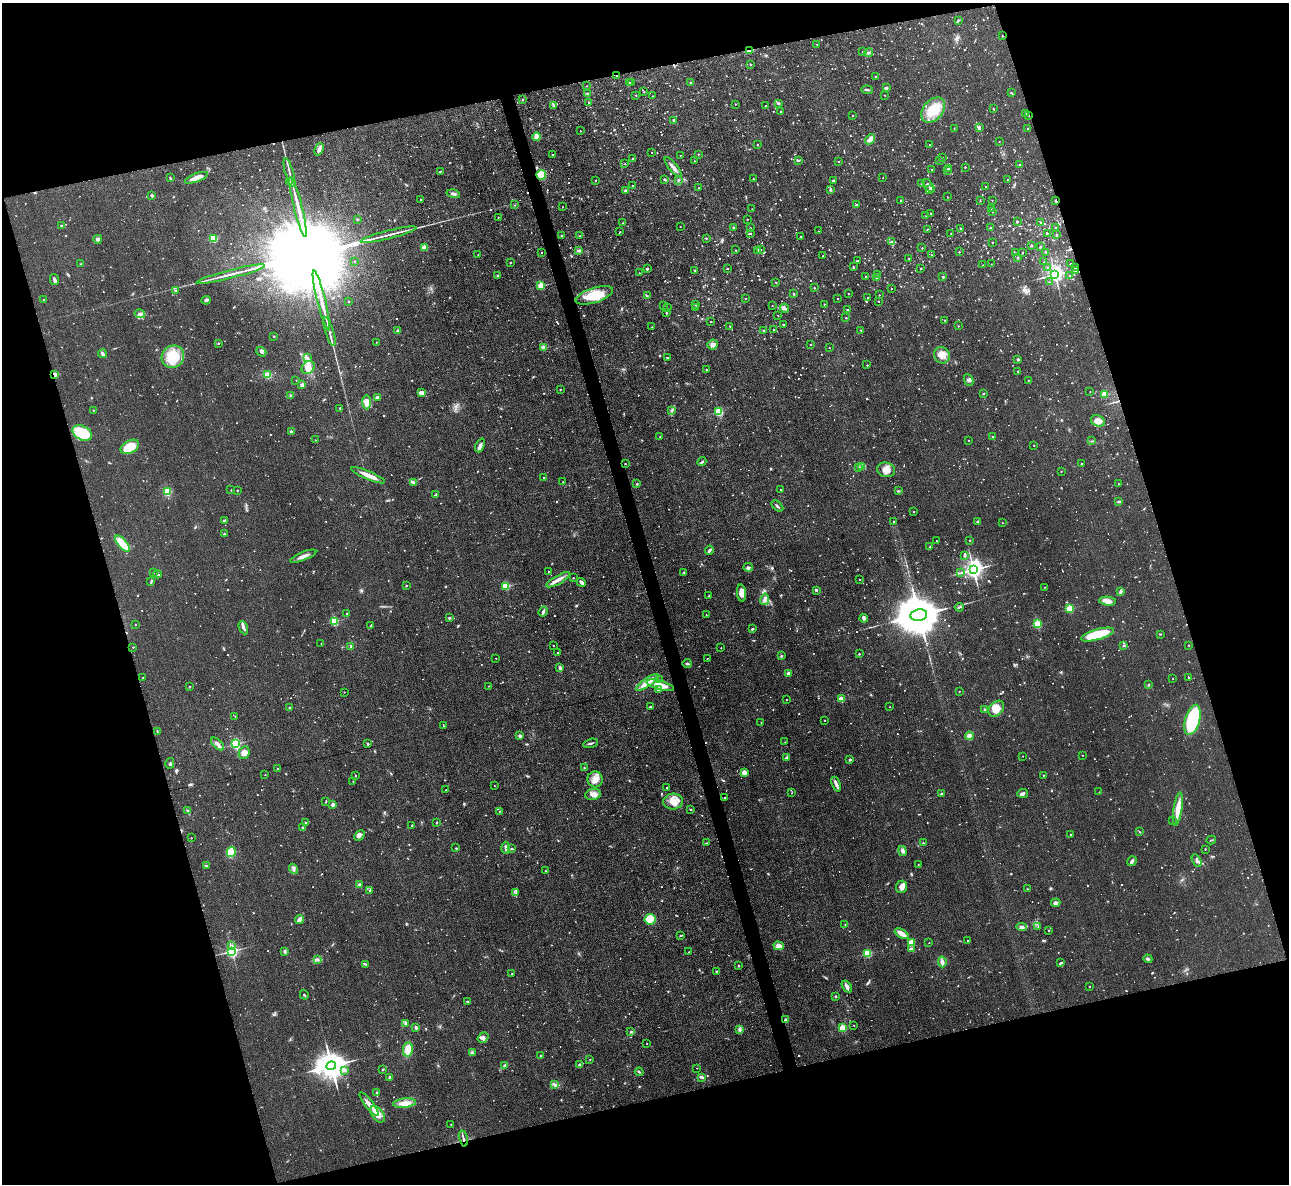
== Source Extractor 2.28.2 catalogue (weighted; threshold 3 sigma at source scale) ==
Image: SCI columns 1-5145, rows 141-4866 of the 5145 x 5129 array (HDU 1 of 3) = the unmasked area's bounding box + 8 px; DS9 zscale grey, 4 x 4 block average (1 PNG px = mean of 4 x 4 image px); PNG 1291 x 1186 px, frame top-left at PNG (2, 3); each listed source drawn as its Kron ellipse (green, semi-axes under 4 px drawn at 4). Shown black and unused: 33% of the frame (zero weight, under 3 of 4 exposures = <1% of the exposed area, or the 3 px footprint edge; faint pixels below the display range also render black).
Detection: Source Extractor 2.28.2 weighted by HDU 2 'WHT'. Background 0.0486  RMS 0.0073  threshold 0.033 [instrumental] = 3 sigma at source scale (4.5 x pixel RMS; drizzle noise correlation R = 1.50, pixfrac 1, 0.05/0.05 arcsec/px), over >= 5 px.
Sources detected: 1831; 67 too faint to see at this stretch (4 x 4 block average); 6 inside a brighter object's white glare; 18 cosmic-ray / hot-pixel residue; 2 long thin detections or spike segments (spike, bleed or trail) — neither listed nor drawn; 28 coinciding with a brighter row at this scale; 28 inside a brighter listed object's ellipse — not listed separately; of the other 1682, all 500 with FLUX_AUTO >= 2.84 (the completeness limit of this list) listed and drawn (1182 fainter detections not listed), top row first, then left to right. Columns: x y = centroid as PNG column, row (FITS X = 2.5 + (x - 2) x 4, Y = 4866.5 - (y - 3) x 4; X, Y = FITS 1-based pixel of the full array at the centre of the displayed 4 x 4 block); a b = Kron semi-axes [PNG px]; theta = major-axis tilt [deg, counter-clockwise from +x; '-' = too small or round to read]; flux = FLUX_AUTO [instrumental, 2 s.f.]
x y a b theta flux
958 21 4 2 - 4.1
1002 35 2 2 - 3.5
817 44 2 2 - 4
750 50 4 2 - 8.2
863 51 2 2 - 4.1
868 53 4 2 - 6.8
750 64 2 2 - 5.8
616 76 2 2 - 5.5
876 76 2 2 - 2.9
630 83 2 2 - 3.4
632 83 2 2 - 3.3
690 83 2 2 - 10
587 86 2 2 - 3
886 88 2 2 - 14
867 90 6 2 -5 8
644 92 2 2 - 3.5
1011 92 2 2 - 4.2
587 94 3 2 - 4
636 95 2 2 - 4.4
885 95 2 2 - 3
653 96 2 2 - 3.8
522 100 2 2 - 5.8
589 102 2 2 - 4.3
778 103 4 2 - 5.4
735 104 2 2 - 3.3
553 105 4 2 - 4.9
766 106 2 2 - 3.6
993 108 3 2 - 4.3
933 110 14 9 49 96
781 111 2 2 - 3.7
1025 113 2 2 - 6.2
1029 115 2 2 - 3.1
853 116 2 2 - 3.5
674 120 2 2 - 5.2
980 127 3 2 - 5.2
1028 128 2 2 - 7.9
954 129 2 2 - 3.1
580 131 2 2 - 4.8
537 137 4 3 - 51
870 139 6 4 49 26
999 141 2 2 - 3.3
757 144 2 2 - 3.6
930 144 2 2 - 4.9
319 149 6 2 66 21
652 152 2 2 - 3.3
552 154 2 2 - 6.6
698 154 2 2 - 4.5
680 155 2 2 - 3.1
942 157 2 2 - 4.8
633 159 2 2 - 4.3
798 160 3 2 - 4.5
695 161 2 2 - 3.9
838 161 2 2 - 3.1
939 161 2 2 - 3.7
625 164 2 2 - 3.3
1019 164 2 2 - 3.8
673 167 12 3 -51 22
965 167 2 2 - 5.9
932 169 2 2 - 4.3
948 169 2 2 - 8.7
440 171 3 2 - 3.2
947 171 2 2 - 3.5
289 173 15 2 -74 17
541 175 5 4 - 66
170 178 3 2 - 4.1
196 178 12 3 21 45
883 178 2 2 - 2.9
665 179 3 2 - 4.2
753 179 2 2 - 2.9
596 180 2 2 - 4.5
678 180 2 2 - 9
1007 180 2 2 - 3.4
833 181 2 2 - 27
289 182 2 2 - 3.8
922 184 2 2 - 3.4
633 186 2 2 - 3.2
929 186 8 2 -50 18
985 187 2 2 - 4.3
698 188 2 2 - 3.2
830 189 4 2 - 5.1
929 190 3 2 - 3.7
626 191 2 2 - 31
453 194 7 2 -13 12
152 195 2 2 - 22
947 197 2 2 - 5
420 199 2 2 - 5.5
901 200 2 2 - 7
992 200 2 2 - 3.8
980 201 2 2 - 3.5
1056 201 2 2 - 17
514 205 2 2 - 3.8
857 205 4 2 - 3.5
298 207 31 2 -76 83
562 207 2 2 - 4.2
991 208 2 2 - 3.2
752 209 2 2 - 2.9
992 212 2 2 - 4
931 213 2 2 - 5.3
926 216 2 2 - 3
498 217 2 2 - 4.6
357 219 2 2 - 4.8
747 219 2 2 - 6.6
1017 221 2 2 - 6.6
1040 222 2 2 - 6.6
623 223 2 2 - 3.8
62 225 2 2 - 3.2
680 226 2 2 - 3.3
733 227 2 2 - 12
1056 227 2 2 - 11
750 228 2 2 - 4.3
960 228 2 2 - 4.3
990 228 2 2 - 10
927 229 2 2 - 4.4
818 231 2 2 - 4.8
620 232 2 2 - 3.9
750 233 2 2 - 6.3
951 233 2 2 - 3.8
1047 233 2 2 - 6.3
389 235 29 2 14 36
1056 235 2 2 - 13
562 236 3 2 - 3.6
580 236 4 2 - 4.3
800 237 2 2 - 7.2
706 238 2 2 - 3.2
98 239 4 4 - 11
213 239 4 3 - 44
891 242 2 2 - 13
993 242 2 2 - 4.4
1032 245 2 2 - 8.7
424 247 2 2 - 120
1041 247 2 2 - 5.8
922 248 2 2 - 4.7
760 249 2 2 - 4.4
736 250 2 2 - 4.5
758 250 2 2 - 11
579 251 4 2 - 7.6
541 252 2 2 - 3.6
959 252 2 2 - 4.6
1046 252 3 2 - 3.8
1016 253 2 2 - 4.5
1022 253 2 2 - 4
478 255 2 2 - 4.8
931 255 2 2 - 4.6
823 256 2 2 - 6.5
909 258 2 2 - 3.3
1018 258 2 2 - 11
858 260 2 2 - 5.3
354 261 2 2 - 2.9
1044 262 2 2 - 3.3
510 263 2 2 - 3.3
81 264 2 2 - 11
991 264 2 2 - 3
1070 264 2 2 - 3.7
983 265 2 2 - 2.9
853 267 2 2 - 7.4
727 268 2 2 - 4.9
921 268 2 2 - 5.9
1047 268 2 2 - 8.6
1075 268 2 2 - 4.3
647 269 2 2 - 17
695 270 2 2 - 10
1075 270 2 2 - 13
639 273 2 2 - 3.8
231 274 35 2 14 46
1055 274 3 2 - 2100
878 275 2 2 - 3
497 276 2 2 - 11
866 276 2 2 - 3.6
1070 276 2 2 - 4.9
876 277 2 2 - 4.9
943 277 2 2 - 13
54 279 5 2 - 13
776 282 2 2 - 3.6
1049 282 2 2 - 2.9
541 286 2 2 - 240
814 288 2 2 - 5.4
891 288 2 2 - 3
175 290 3 2 - 3.5
794 294 2 2 - 10
848 294 2 2 - 3.6
594 295 19 7 18 140
879 295 2 2 - 4.2
647 296 4 2 - 4.4
868 297 2 2 - 3.6
745 298 2 2 - 3.6
837 299 2 2 - 3
44 300 2 2 - 7.9
206 300 4 3 - 9.6
321 300 31 2 -76 80
348 301 2 2 - 3
878 301 2 2 - 4
696 304 2 2 - 13
824 304 2 2 - 3.4
664 305 2 2 - 13
772 306 2 2 - 2.9
696 307 2 2 - 5.9
667 308 2 2 - 3.7
784 308 4 3 - 8.9
847 310 2 2 - 5.4
666 313 2 2 - 7.8
140 314 5 4 - 12
778 315 2 2 - 3.1
846 318 2 2 - 7.6
945 320 2 2 - 5.2
711 321 2 2 - 4.9
783 324 2 2 - 5.1
730 326 2 2 - 4
958 326 2 2 - 4.7
652 327 2 2 - 3.3
773 329 2 2 - 4.4
764 330 2 2 - 4.1
861 330 2 2 - 5.8
397 331 3 2 - 3.7
329 332 15 3 -73 25
274 336 2 2 - 3.9
376 342 2 2 - 3.8
218 343 3 2 - 3.5
811 344 2 2 - 3.7
713 345 5 5 - 19
543 348 2 2 - 100
829 348 2 2 - 2.9
261 352 5 3 - 9.8
102 354 4 2 - 16
942 355 8 7 - 36
173 357 12 10 51 150
307 357 3 2 - 4.2
668 357 3 2 - 4.3
1018 359 2 2 - 22
867 365 2 2 - 5.2
308 368 7 6 - 29
706 370 2 2 - 5.1
1018 371 2 2 - 2.8
54 375 3 2 - 23
267 375 4 4 - 35
296 380 2 2 - 3.5
969 380 6 4 -64 12
1028 380 2 2 - 3.7
302 385 4 3 - 9.6
560 389 2 2 - 4.9
421 392 4 3 - 23
1090 392 2 2 - 3.2
983 394 2 2 - 3.5
1104 394 2 2 - 180
290 395 2 2 - 3
377 397 4 2 - 13
367 402 7 4 89 49
340 408 2 2 - 5.8
93 410 2 2 - 4.4
672 410 2 2 - 4.5
719 412 2 2 - 310
1098 421 7 5 -24 28
291 432 2 2 - 37
82 433 10 7 -27 150
660 436 2 2 - 3
992 437 2 2 - 4.5
315 440 2 2 - 3.2
969 440 2 2 - 3.5
1092 441 4 2 - 3.1
480 445 7 3 67 15
1034 445 2 2 - 3
130 447 10 6 29 110
702 462 4 2 - 6.3
625 464 2 2 - 3.6
1081 464 2 2 - 4.6
861 466 2 2 - 3.1
859 468 4 2 - 5.6
886 470 9 7 -16 34
1061 471 2 2 - 3.1
368 475 18 3 -23 43
543 478 2 2 - 3
563 482 2 2 - 3
414 483 3 2 - 9.4
637 484 2 2 - 4.4
1118 484 2 2 - 6
231 490 2 2 - 4
237 490 2 2 - 5.7
780 490 2 2 - 3
898 491 3 2 - 3.8
167 492 4 3 - 54
435 495 4 2 - 3.6
1119 502 3 2 - 7.3
777 506 7 2 -40 7.4
914 512 2 2 - 3.7
224 520 4 2 - 4.2
893 521 2 2 - 2.9
978 522 2 2 - 34
1002 523 2 2 - 3.1
224 534 3 2 - 4.2
936 541 2 2 - 2.8
970 541 2 2 - 4.8
122 544 10 4 -50 92
930 547 2 2 - 5.1
709 550 5 2 - 11
303 556 14 3 22 26
964 556 3 2 - 4
748 567 5 3 - 9.4
973 569 3 3 - 2900
548 571 2 2 - 3
684 572 3 2 - 3.1
153 573 2 2 - 3.6
961 573 3 2 - 4.4
158 574 4 2 - 5.9
573 578 2 2 - 4.5
859 579 2 2 - 3.4
558 580 13 3 29 26
151 582 4 2 - 4.2
581 582 4 2 - 15
406 586 2 2 - 6.9
506 586 2 2 - 240
1044 587 2 2 - 3.3
816 590 2 2 - 8.9
1121 592 4 2 - 15
741 593 8 4 -83 32
709 596 2 2 - 4
765 599 6 4 79 17
1107 601 8 4 -5 28
959 607 4 2 - 5.6
1070 608 2 2 - 290
543 612 5 2 - 13
347 613 2 2 - 3.5
706 615 2 2 - 3
919 615 8 5 9 30000
449 618 3 3 - 5.9
864 618 4 3 - 8.5
334 621 2 2 - 370
1037 624 2 2 - 310
135 625 2 2 - 3.4
370 626 4 2 - 4.3
243 628 7 3 -66 14
752 629 2 2 - 5.6
1097 634 17 5 16 190
1160 634 2 2 - 3.1
321 643 2 2 - 3.4
553 645 2 2 - 3.9
1124 645 3 2 - 5.6
1189 645 2 2 - 5.3
351 646 2 2 - 3
133 647 2 2 - 3.1
721 648 2 2 - 3.3
557 653 2 2 - 3.7
859 654 2 2 - 4.3
781 656 2 2 - 5
496 658 2 2 - 3.1
707 658 2 2 - 3.1
687 663 4 2 - 6.9
560 668 3 3 - 10
788 673 3 2 - 8.8
143 678 2 2 - 3.6
1173 678 2 2 - 3.1
1188 678 3 2 - 3.2
659 680 2 2 - 4.3
647 682 14 3 34 69
1149 684 2 2 - 9.8
660 685 14 4 -16 60
489 686 2 2 - 3
189 687 2 2 - 3.6
659 690 3 3 - 11
959 691 2 2 - 3.5
344 692 2 2 - 3
841 699 2 2 - 160
786 700 2 2 - 3.9
650 707 3 2 - 5.1
890 707 2 2 - 4
290 708 3 2 - 4.4
985 709 2 2 - 3.8
996 709 9 6 48 45
235 716 2 2 - 2.9
825 720 2 2 - 3.7
1193 720 15 7 74 430
761 722 2 2 - 2.9
443 726 2 2 - 3.2
157 731 3 2 - 3.1
520 736 2 2 - 50
969 736 4 4 - 18
785 742 2 2 - 3.3
591 743 8 2 14 8.6
217 744 8 3 -43 22
235 744 2 2 - 680
368 744 3 2 - 6.1
244 753 6 5 - 25
1082 755 2 2 - 3.8
1023 756 2 2 - 3.6
786 758 3 2 - 9.8
850 760 3 2 - 6.2
170 763 5 2 - 4.8
277 768 2 2 - 6.1
584 768 2 2 - 3.5
744 772 2 2 - 120
265 775 2 2 - 4
355 775 2 2 - 3.4
1043 775 2 2 - 4.6
595 779 8 7 - 37
353 781 2 2 - 3.9
836 784 8 3 -69 17
494 785 2 2 - 3
667 788 2 2 - 3.8
446 790 2 2 - 3.1
1099 792 2 2 - 3
792 793 2 2 - 3.3
1023 793 5 3 - 12
593 794 8 5 9 30
941 794 3 2 - 12
725 798 2 2 - 9.2
326 801 3 2 - 3.3
673 801 10 8 3 48
333 805 2 2 - 44
1178 809 17 4 81 60
691 810 3 2 - 4
188 811 4 2 - 6
499 811 2 2 - 3.6
1173 821 2 2 - 5.3
306 823 4 2 - 7.5
436 823 2 2 - 5.2
412 826 3 2 - 4.6
302 828 3 2 - 5.9
1139 832 3 2 - 3.2
1071 835 2 2 - 6.8
359 836 6 3 44 13
191 838 2 2 - 3.4
1211 840 5 2 - 3.8
706 843 4 2 - 2.9
923 843 2 2 - 3
456 848 2 2 - 3.8
506 848 6 2 -87 12
511 849 2 2 - 3
1205 849 2 2 - 4.7
902 851 5 3 - 12
231 852 5 4 - 78
1197 860 6 4 -61 15
1132 861 5 2 - 15
918 864 2 2 - 3.5
207 866 2 2 - 3.4
293 869 5 2 - 9.2
545 871 2 2 - 3.5
359 884 3 3 - 7.8
902 887 6 5 - 25
1027 889 2 2 - 3.6
370 891 3 2 - 4.8
515 892 3 2 - 3.9
1056 903 4 4 - 12
299 919 4 3 - 29
650 919 5 5 - 150
845 925 2 2 - 3.3
1022 927 5 3 - 12
1038 927 2 2 - 2.9
1049 930 2 2 - 3.2
902 934 8 3 -31 39
681 935 3 2 - 3.4
967 940 2 2 - 3.4
912 943 4 3 - 48
929 943 2 2 - 4.5
232 945 2 2 - 3.5
779 946 5 4 - 16
911 949 4 3 - 12
232 951 2 2 - 1200
285 951 4 3 - 6.9
689 952 2 2 - 4
868 953 2 2 - 290
1148 959 4 3 - 8.9
317 960 4 2 - 5
942 962 5 4 - 18
1061 962 3 2 - 4.9
365 964 3 2 - 4.6
738 966 2 2 - 3.5
717 971 3 2 - 4.6
512 974 2 2 - 4.8
847 986 6 4 -55 16
1089 986 2 2 - 4.2
304 995 5 2 - 3.6
835 996 3 2 - 3.7
467 1001 3 2 - 4.2
786 1020 3 3 - 10
406 1023 2 2 - 3.4
854 1025 2 2 - 3.1
416 1028 4 2 - 7.5
843 1028 2 2 - 240
740 1029 4 3 - 8.3
631 1032 3 2 - 3
483 1038 6 4 34 21
647 1044 2 2 - 3.7
408 1049 7 5 82 57
472 1052 3 2 - 3.9
541 1055 2 2 - 3.3
590 1059 2 2 - 5.7
579 1064 3 2 - 4.6
504 1065 4 2 - 6
331 1066 5 4 - 8700
697 1068 2 2 - 3.1
383 1069 2 2 - 4.4
344 1071 4 3 - 8.2
639 1072 4 2 - 5.7
389 1077 2 2 - 22
702 1078 4 2 - 7.4
555 1084 3 2 - 7
376 1093 3 2 - 6.2
405 1103 11 4 5 35
369 1104 14 4 -52 33
378 1114 9 5 -51 38
451 1124 2 2 - 3.3
463 1139 8 2 -76 9.9
Overlapping masked pixels (flux is a lower limit): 8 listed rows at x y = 750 50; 616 76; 1029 115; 541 175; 1056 201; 54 375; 786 1020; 463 1139
Diffuse or blended objects may show on this block-average render without a row.